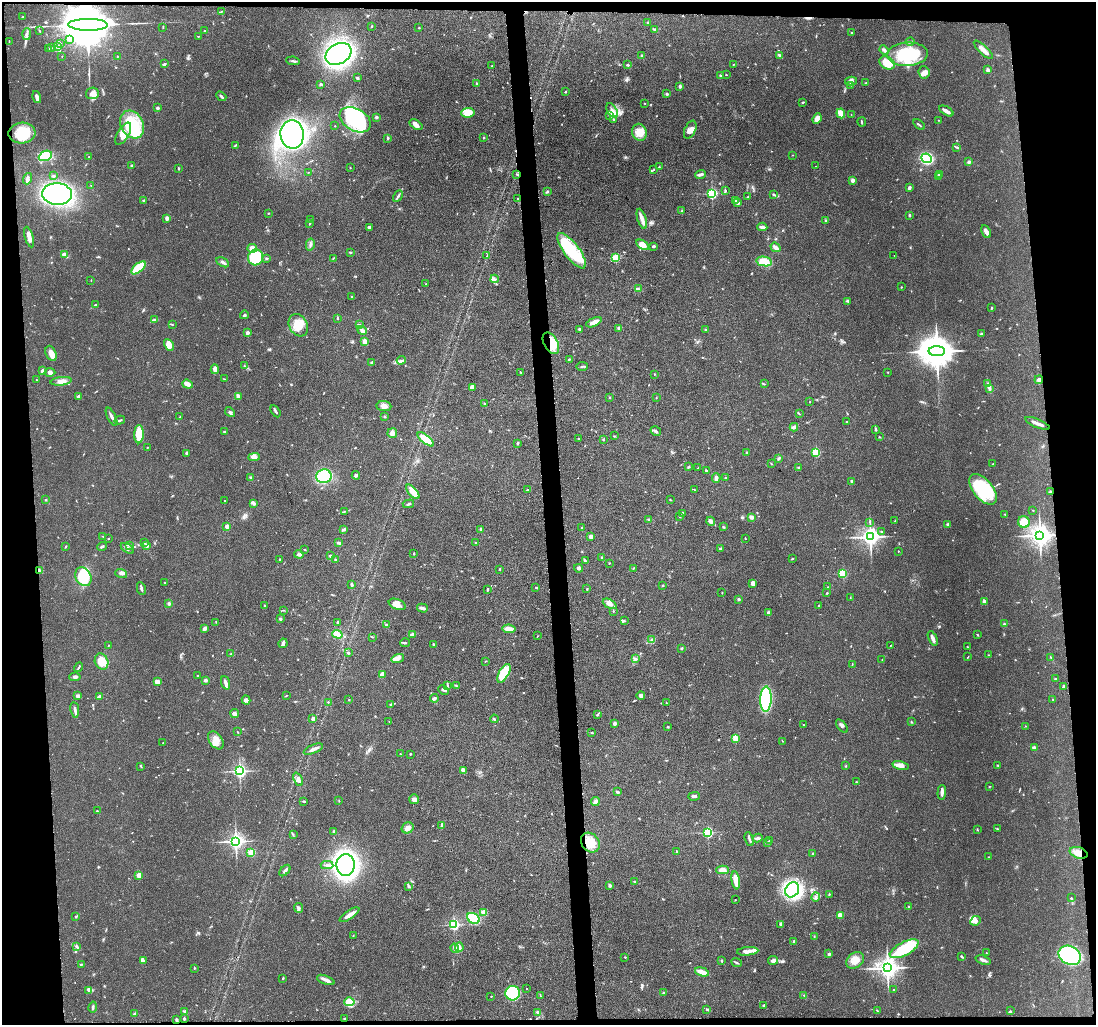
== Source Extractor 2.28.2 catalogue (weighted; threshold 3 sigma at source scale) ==
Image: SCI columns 23-4395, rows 137-4227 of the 4416 x 4389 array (HDU 1 of 3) = the unmasked area's bounding box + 8 px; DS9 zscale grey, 4 x 4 block average (1 PNG px = mean of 4 x 4 image px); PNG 1098 x 1027 px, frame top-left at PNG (2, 2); each listed source drawn as its Kron ellipse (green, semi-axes under 4 px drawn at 4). Shown black and unused: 10% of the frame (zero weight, under 3 of 4 exposures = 3% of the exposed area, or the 3 px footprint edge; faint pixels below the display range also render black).
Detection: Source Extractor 2.28.2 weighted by HDU 2 'WHT'. Background 0.112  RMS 0.0053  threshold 0.0237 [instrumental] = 3 sigma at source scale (4.5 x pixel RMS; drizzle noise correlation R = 1.50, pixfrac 1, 0.05/0.05 arcsec/px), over >= 5 px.
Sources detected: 714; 3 inside a brighter object's white glare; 5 cosmic-ray / hot-pixel residue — neither listed nor drawn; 11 coinciding with a brighter row at this scale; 29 inside a brighter listed object's ellipse — not listed separately; of the other 666, all 500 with FLUX_AUTO >= 1.32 (the completeness limit of this list) listed and drawn (166 fainter detections not listed), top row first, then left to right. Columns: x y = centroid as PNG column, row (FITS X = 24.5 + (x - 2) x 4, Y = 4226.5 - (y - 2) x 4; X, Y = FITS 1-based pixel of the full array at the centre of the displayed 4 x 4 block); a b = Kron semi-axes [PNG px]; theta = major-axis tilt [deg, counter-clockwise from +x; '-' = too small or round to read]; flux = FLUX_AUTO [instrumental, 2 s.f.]
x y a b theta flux
221 11 3 2 - 2.1
23 17 2 2 - 1.8
648 22 2 2 - 3.4
88 25 20 6 -1 31000
371 26 3 2 - 2.1
163 27 4 2 - 2.3
419 28 2 2 - 2.8
204 30 2 2 - 1.5
654 30 3 2 - 2.1
39 31 2 2 - 2.5
851 32 3 2 - 1.8
27 34 6 2 86 7.3
198 36 2 2 - 1.5
69 39 2 2 - 3.5
9 41 2 2 - 1.7
910 42 4 2 - 3.8
60 43 3 2 - 2
58 46 4 3 - 6.2
48 48 3 2 - 2.9
51 48 2 2 - 1.4
884 50 5 3 - 7.6
983 50 12 3 -43 25
338 54 14 10 28 1000
907 54 20 11 3 180
780 55 4 2 - 4.1
62 56 2 2 - 1.5
117 56 2 2 - 1.9
642 56 3 3 - 4
293 61 7 2 -6 6.2
887 63 8 6 -27 53
164 64 4 2 - 4.4
733 64 2 2 - 1.5
628 65 3 2 - 3.8
492 66 3 2 - 1.8
988 70 3 3 - 9.4
924 72 6 5 - 16
720 75 2 2 - 3
726 75 2 2 - 1.8
357 78 3 2 - 4.6
851 81 6 4 13 13
476 83 2 2 - 2.6
866 83 2 2 - 2.1
321 84 3 2 - 4.3
680 86 2 2 - 8.2
850 86 2 2 - 1.6
565 91 2 2 - 3.1
92 93 6 5 - 17
667 94 2 2 - 3.9
221 96 5 2 - 4.9
37 97 6 3 -75 13
803 102 3 2 - 2.3
645 104 2 2 - 1.4
158 108 2 2 - 19
612 110 8 4 -60 19
946 111 8 2 -31 16
468 113 7 5 5 39
841 113 5 3 - 30
851 115 2 2 - 1.4
610 116 3 2 - 3.9
376 117 2 2 - 6.2
614 119 3 2 - 2.2
817 119 6 4 66 15
355 120 17 11 -30 310
939 120 2 2 - 1.6
862 122 5 2 - 2.9
132 125 14 11 -60 190
416 125 7 3 -34 15
919 125 7 2 -36 4.1
335 126 2 2 - 2.5
690 130 9 5 64 18
640 132 8 7 - 41
22 133 13 10 3 87
123 134 12 5 59 31
292 134 14 12 -85 910
483 137 2 2 - 1.7
388 138 3 2 - 3.2
235 145 4 2 - 3.2
957 147 3 2 - 3.3
793 155 2 2 - 1.4
45 156 7 5 23 70
89 156 2 2 - 1.4
926 158 5 4 - 270
969 162 2 2 - 10
132 166 2 2 - 17
815 166 2 2 - 1.3
659 167 2 2 - 2
179 168 4 2 - 2.5
350 168 2 2 - 1.8
654 169 2 2 - 1.5
308 172 2 2 - 1.8
517 174 2 2 - 2.2
700 174 5 2 - 11
939 174 2 2 - 1.4
54 176 2 2 - 4.4
939 177 2 2 - 1.9
27 179 6 3 72 11
853 180 2 2 - 46
91 186 3 2 - 1.6
909 187 4 3 - 4.9
725 190 3 2 - 2.5
547 192 3 2 - 3.3
712 193 2 2 - 470
57 194 15 11 -4 660
774 194 3 2 - 3.6
398 196 6 2 60 6.7
748 197 3 2 - 2.3
518 198 2 2 - 1.3
143 200 4 2 - 2.7
735 201 3 2 - 2
738 203 2 2 - 27
682 211 4 2 - 4.2
268 213 2 2 - 2.8
909 215 3 2 - 4.1
167 218 2 2 - 34
642 219 10 3 -73 19
311 220 2 2 - 2.2
826 220 3 2 - 3
310 224 2 2 - 2.3
762 227 5 2 - 15
370 228 3 2 - 9.1
986 232 7 2 -65 19
29 237 10 3 -74 27
310 244 6 2 79 7.1
642 245 7 4 -33 27
653 246 3 2 - 5.4
775 247 5 3 - 15
252 248 4 4 - 19
572 251 21 7 -53 180
350 252 2 2 - 3.1
64 255 3 2 - 24
894 255 2 2 - 1.5
487 256 4 2 - 3.6
256 257 8 7 - 200
266 258 2 2 - 3.4
333 258 3 2 - 1.6
616 258 2 2 - 210
764 261 8 4 -12 39
223 262 7 2 -29 7.4
138 268 8 4 41 110
495 279 4 2 - 4.8
91 280 2 2 - 1.4
426 284 2 2 - 1.3
901 287 2 2 - 1.8
638 289 4 2 - 4.9
351 297 2 2 - 2
848 301 4 2 - 4
96 304 3 2 - 2.1
992 308 2 2 - 8
244 315 4 2 - 3.7
337 318 3 2 - 2.4
155 319 4 3 - 5.5
594 322 8 2 26 28
172 324 2 2 - 1.5
298 325 12 9 -60 47
359 325 3 2 - 6.2
619 328 2 2 - 33
580 329 2 2 - 6.5
362 330 5 3 - 10
706 330 2 2 - 4.1
247 333 2 2 - 32
981 334 2 2 - 15
365 342 4 2 - 28
551 343 12 7 -60 77
169 345 6 4 -62 23
937 351 8 5 -2 9900
51 353 8 5 -65 22
401 360 4 2 - 6.6
569 360 3 2 - 3.3
372 362 2 2 - 3.5
244 366 2 2 - 1.5
582 366 6 2 4 4.1
215 369 5 3 - 12
42 371 3 2 - 5.8
50 372 5 3 - 8.7
520 372 4 2 - 2
888 372 2 2 - 1.5
654 374 2 2 - 1.4
224 379 3 2 - 1.3
36 380 2 2 - 2.4
1039 380 4 4 - 7.9
61 381 10 4 7 18
188 384 5 3 - 19
764 384 2 2 - 2.2
988 384 3 2 - 2
472 387 4 3 - 13
989 388 3 2 - 4
79 396 3 2 - 11
238 396 4 3 - 6.7
609 398 2 2 - 1.4
656 398 2 2 - 1.5
810 402 2 2 - 1.3
484 404 2 2 - 2
384 406 7 5 -6 15
276 411 6 2 -60 5.8
230 412 5 3 - 8.6
799 414 2 2 - 1.4
112 417 10 2 -63 11
180 417 3 2 - 2
384 417 3 2 - 2.6
120 420 5 2 - 3.5
847 422 2 2 - 1.6
1037 423 13 2 -22 15
794 427 4 3 - 7.6
875 429 3 2 - 3.1
224 431 3 2 - 2.1
656 431 5 2 - 6.2
392 433 5 4 - 9.1
139 434 9 4 89 68
614 436 2 2 - 2.2
879 437 2 2 - 1.5
578 438 2 2 - 3.4
426 439 10 3 -38 81
603 440 2 2 - 1.7
518 443 2 2 - 12
147 447 2 2 - 3.2
747 452 2 2 - 3.7
816 452 2 2 - 240
186 453 3 2 - 3.7
254 457 6 4 4 11
778 458 3 2 - 5.4
771 464 2 2 - 1.5
993 464 2 2 - 2.1
689 467 2 2 - 2
698 468 2 2 - 2.3
798 468 3 2 - 2.7
706 470 2 2 - 9.8
356 475 4 2 - 5.2
324 476 7 7 - 150
251 477 2 2 - 1.8
716 478 4 3 - 13
726 478 2 2 - 2
852 481 3 2 - 6.2
694 489 3 2 - 1.8
983 489 18 9 -50 190
527 490 2 2 - 2.9
413 492 9 4 -50 39
1050 492 3 3 - 3.6
46 500 2 2 - 2.4
670 500 3 2 - 2.2
225 501 2 2 - 2.4
253 504 4 3 - 5.4
408 504 6 2 15 3.6
1033 510 2 2 - 1.3
344 512 3 2 - 2.7
683 513 4 3 - 4.6
1005 514 3 2 - 1.9
680 517 2 2 - 3
751 517 3 2 - 12
649 519 2 2 - 2.1
895 520 2 2 - 1.5
711 521 4 3 - 9.1
870 522 3 2 - 2.7
1024 522 6 5 - 41
948 525 3 2 - 9.2
227 526 2 2 - 38
582 527 2 2 - 1.9
723 527 2 2 - 1.9
344 529 3 2 - 8.8
480 529 3 2 - 3.6
881 531 2 2 - 1.7
1040 535 4 4 - 2800
103 536 2 2 - 1.6
591 536 2 2 - 46
870 537 3 3 - 2000
108 538 2 2 - 2.7
745 538 2 2 - 1.8
144 543 2 2 - 2.4
339 543 3 3 - 4.4
475 543 2 2 - 1.8
129 545 2 2 - 1.7
65 546 3 2 - 1.9
146 546 3 3 - 7.9
102 547 5 2 - 4.2
127 548 7 3 -33 8.8
305 549 3 2 - 1.5
721 549 3 2 - 4.7
898 551 2 2 - 2.7
414 553 2 2 - 2.6
299 554 4 2 - 5.8
331 555 3 2 - 5
602 557 3 2 - 2
280 559 3 2 - 2
335 559 2 2 - 2
792 559 3 2 - 2.7
585 560 3 2 - 2.4
609 563 2 2 - 2.2
578 568 4 2 - 11
633 568 3 2 - 1.8
500 569 2 2 - 6.9
39 571 3 3 - 6.1
121 573 6 4 -18 7.7
843 573 2 2 - 230
83 577 10 7 -60 120
165 582 2 2 - 1.8
753 583 4 3 - 16
352 585 3 2 - 8.2
663 585 2 2 - 1.7
536 587 2 2 - 2.8
828 587 3 2 - 1.8
141 588 6 2 -78 6
587 589 2 2 - 2.7
487 590 4 2 - 3.7
722 593 2 2 - 1.8
827 593 2 2 - 2.6
850 598 3 2 - 1.7
739 599 2 2 - 16
984 601 3 3 - 6.2
169 603 3 2 - 6.1
397 604 9 5 -22 31
610 604 7 4 -27 16
265 605 2 2 - 1.7
819 605 2 2 - 2.4
422 608 5 2 - 13
283 610 2 2 - 1.6
613 611 2 2 - 3.6
768 613 4 3 - 6.9
280 619 3 2 - 5.2
624 621 3 2 - 2.1
216 622 2 2 - 1.4
337 622 3 2 - 3.4
1004 624 2 2 - 3.2
386 625 2 2 - 2.4
205 628 3 2 - 14
509 629 6 3 -9 21
337 634 5 4 - 25
412 634 4 3 - 10
977 635 3 2 - 2.3
537 636 3 2 - 1.4
372 637 3 2 - 2.5
933 638 7 2 -66 12
652 639 3 2 - 2.5
283 643 5 2 - 14
405 643 5 2 - 3.3
434 644 3 2 - 2.7
108 645 2 2 - 1.4
890 646 2 2 - 1.5
968 647 2 2 - 1.7
682 648 2 2 - 4
348 653 2 2 - 3.5
231 654 3 2 - 2.9
988 655 2 2 - 2.4
968 657 3 2 - 1.8
398 658 6 4 17 14
1051 658 3 2 - 2.1
635 659 4 2 - 3
882 660 2 2 - 1.4
101 661 8 6 -69 65
485 661 3 2 - 1.7
852 664 3 2 - 1.4
79 667 5 2 - 3.6
504 673 10 5 60 140
382 674 3 3 - 13
197 675 2 2 - 1.3
75 677 5 3 - 6.5
1056 679 3 2 - 1.9
157 681 4 3 - 17
206 681 4 2 - 3.4
225 683 7 3 -70 11
447 685 3 2 - 3.3
456 686 4 2 - 2.4
1064 686 2 2 - 4.3
444 690 6 3 -25 7.8
641 695 4 3 - 9.6
78 696 3 3 - 7.5
99 696 4 3 - 5.9
286 696 3 2 - 1.9
434 698 4 2 - 11
766 699 12 5 88 300
1053 699 3 2 - 1.5
246 700 4 3 - 7.7
349 700 2 2 - 2
328 702 2 2 - 1.9
666 703 2 2 - 1.5
390 705 2 2 - 1.8
75 710 8 2 -81 8.8
235 714 4 2 - 20
597 714 3 2 - 3.8
313 719 3 2 - 3.5
494 719 4 2 - 4.2
389 721 2 2 - 1.3
911 722 2 2 - 2.3
614 723 2 2 - 31
803 725 2 2 - 1.5
842 726 8 3 -50 6.9
1025 726 2 2 - 1.4
668 727 3 2 - 2.1
237 732 3 2 - 1.9
592 733 2 2 - 2.7
735 738 2 2 - 120
216 740 10 6 -55 27
782 741 3 2 - 1.5
163 743 2 2 - 1.8
1034 748 3 2 - 9.9
313 749 10 2 23 15
400 754 2 2 - 2.3
410 754 3 2 - 2.2
901 765 8 4 -14 22
998 765 2 2 - 2.5
141 766 3 2 - 2.5
846 766 2 2 - 1.5
463 770 4 2 - 2.7
240 771 2 2 - 770
298 779 7 3 -66 14
857 782 3 2 - 1.7
989 786 2 2 - 1.9
617 792 3 2 - 4.9
942 792 7 3 86 13
694 796 6 2 1 6.4
414 799 5 4 - 16
304 801 3 2 - 3.3
339 801 2 2 - 1.4
595 801 4 3 - 11
97 811 2 2 - 2.2
442 825 4 2 - 13
408 828 6 5 - 16
997 829 2 2 - 2.6
977 830 2 2 - 1.5
334 831 3 2 - 4.2
708 832 2 2 - 330
293 834 2 2 - 1.3
757 838 5 3 - 7.3
749 839 7 2 -70 7.5
769 840 2 2 - 1.5
236 841 3 3 - 1200
768 842 2 2 - 1.8
590 843 10 8 -51 55
677 851 3 2 - 2.8
251 853 2 2 - 150
1078 853 9 5 -17 27
813 854 2 2 - 4.1
988 857 2 2 - 1.9
327 865 6 2 -3 8.4
346 865 11 9 89 1200
723 870 6 4 0 19
285 871 7 2 47 5.9
139 875 2 2 - 72
736 880 9 3 -80 49
635 881 2 2 - 1.7
408 886 3 2 - 5.4
610 886 3 3 - 5.4
792 890 8 6 58 330
829 894 2 2 - 2.3
816 897 4 2 - 6.1
1071 898 3 2 - 2.2
735 900 2 2 - 2.3
908 907 3 2 - 2.5
298 908 5 3 - 7.1
484 912 2 2 - 94
350 915 11 3 33 23
840 915 2 2 - 90
76 917 2 2 - 3
473 918 6 5 - 140
975 921 5 4 - 13
780 924 4 3 - 5.1
454 925 2 2 - 510
353 935 2 2 - 1.3
814 936 2 2 - 1.5
794 941 2 2 - 3.7
76 946 4 2 - 4.3
459 947 5 4 - 8.9
455 948 5 3 - 9.4
904 949 16 6 27 150
748 951 11 3 5 20
986 953 2 2 - 1.4
829 954 2 2 - 16
1070 955 12 9 -26 380
625 957 2 2 - 2.7
962 957 4 2 - 3.8
143 960 3 2 - 4.2
773 960 5 3 - 12
855 960 10 7 40 30
983 960 8 3 -20 9.4
722 961 3 2 - 2.4
736 962 5 2 - 4.6
81 964 3 2 - 3.3
195 968 2 2 - 1.9
887 968 4 3 - 2400
702 972 7 3 -17 37
283 978 3 2 - 2.3
326 980 9 3 -21 12
527 989 2 2 - 1.3
88 990 2 2 - 3.3
894 990 2 2 - 3.1
663 992 2 2 - 3.5
513 993 7 7 - 230
804 995 2 2 - 1.3
491 996 2 2 - 3
540 996 2 2 - 1.4
349 1002 5 4 - 53
764 1005 3 2 - 3.9
93 1007 5 2 - 4.5
707 1009 3 2 - 3.4
877 1010 3 2 - 1.9
184 1011 3 2 - 3
1010 1011 3 2 - 2.3
538 1012 3 2 - 6.2
135 1014 2 2 - 21
344 1018 2 2 - 2.3
184 1019 2 2 - 16
176 1020 3 2 - 5.5
Overlapping masked pixels (flux is a lower limit): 8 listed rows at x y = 88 25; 517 174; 551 343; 1040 535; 39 571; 590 843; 1078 853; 176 1020
Diffuse or blended objects may show on this block-average render without a row.